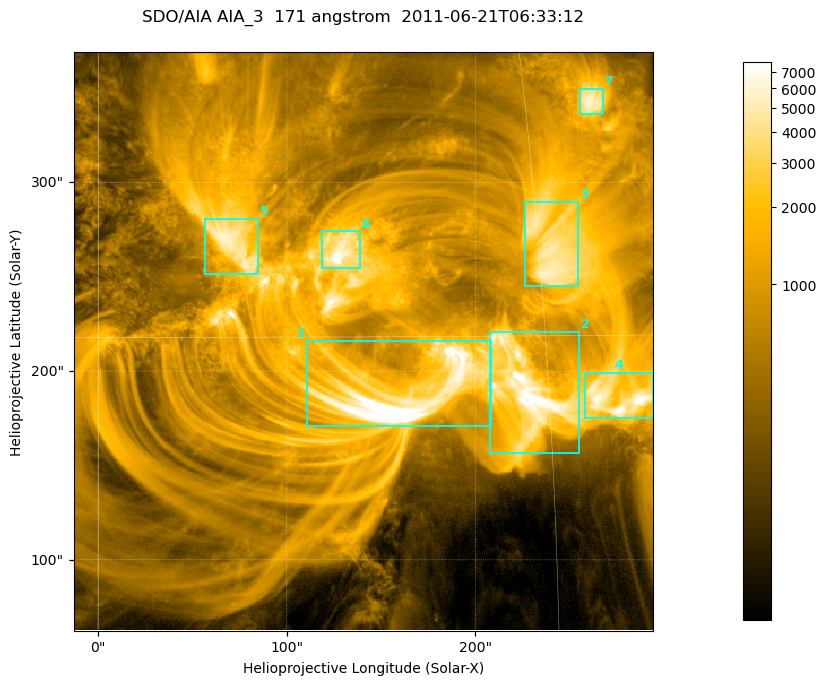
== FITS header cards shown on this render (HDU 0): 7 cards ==
TELESCOP= 'SDO/AIA '
INSTRUME= 'AIA_3   '
WAVELNTH=                  171
WAVEUNIT= 'angstrom'
DATE-OBS= '2011-06-21T06:33:12.34'
CTYPE1  = 'HPLN-TAN'
CTYPE2  = 'HPLT-TAN'

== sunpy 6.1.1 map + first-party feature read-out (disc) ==
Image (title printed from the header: SDO/AIA AIA_3  171 angstrom  2011-06-21T06:33:12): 512 x 512 px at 0.599 arcsec/px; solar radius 944 arcsec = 1575 px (partial field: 3.4% of the solar disc is inside the frame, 100% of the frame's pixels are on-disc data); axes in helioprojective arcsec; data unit not stated in the header (colour bar unlabelled)
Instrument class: DISC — disc imager (sunpy class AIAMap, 171 A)
Bright regions (active regions / flare kernels): reference = the on-disc median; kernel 5 px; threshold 5 sigma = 2769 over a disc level ~646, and >= 1.15x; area >= 262 px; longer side >= 6 px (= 3.6 arcsec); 7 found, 7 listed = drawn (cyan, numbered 1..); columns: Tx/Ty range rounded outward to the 2 arcsec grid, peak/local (2 s.f.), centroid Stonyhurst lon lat
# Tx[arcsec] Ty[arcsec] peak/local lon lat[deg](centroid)
1 110..208 170..216 19 +10 +13
2 206..256 156..222 14 +14 +13
3 226..256 244..290 8.6 +15 +18
4 258..294 174..200 12 +17 +13
5 56..86 250..282 9.3 +5 +18
6 118..140 254..274 15 +8 +18
7 254..268 336..350 9.2 +17 +23